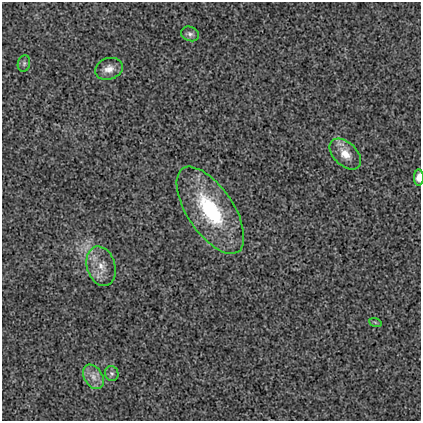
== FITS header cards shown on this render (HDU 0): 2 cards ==
NAXIS1  =                  419
NAXIS2  =                  419

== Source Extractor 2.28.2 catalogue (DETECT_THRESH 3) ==
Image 419 x 419 px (HDU 0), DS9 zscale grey, 1 PNG px = 1 image px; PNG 423 x 423 px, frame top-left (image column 1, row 419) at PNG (2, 2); each listed source drawn as its Kron ellipse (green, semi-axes under 4 px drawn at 4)
Background 0.00224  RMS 0.017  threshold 0.0511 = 3 sigma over >= 5 px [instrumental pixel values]
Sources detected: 10; all 10 listed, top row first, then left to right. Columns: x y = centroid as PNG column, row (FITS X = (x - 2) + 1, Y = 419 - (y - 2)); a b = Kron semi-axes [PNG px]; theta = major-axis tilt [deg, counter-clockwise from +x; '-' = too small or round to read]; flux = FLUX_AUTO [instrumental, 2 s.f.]
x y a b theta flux
190 34 9 7 -19 3.9
24 63 8 6 75 3.1
109 69 14 10 17 11
345 154 18 11 -44 18
419 178 8 5 87 8.7
210 210 50 23 -56 110
101 266 20 14 -73 19
375 322 6 4 -19 1.6
112 373 7 6 - 3.3
93 377 13 9 -57 10
At the frame edge (FLAGS 8, measured only in part): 1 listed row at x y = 419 178